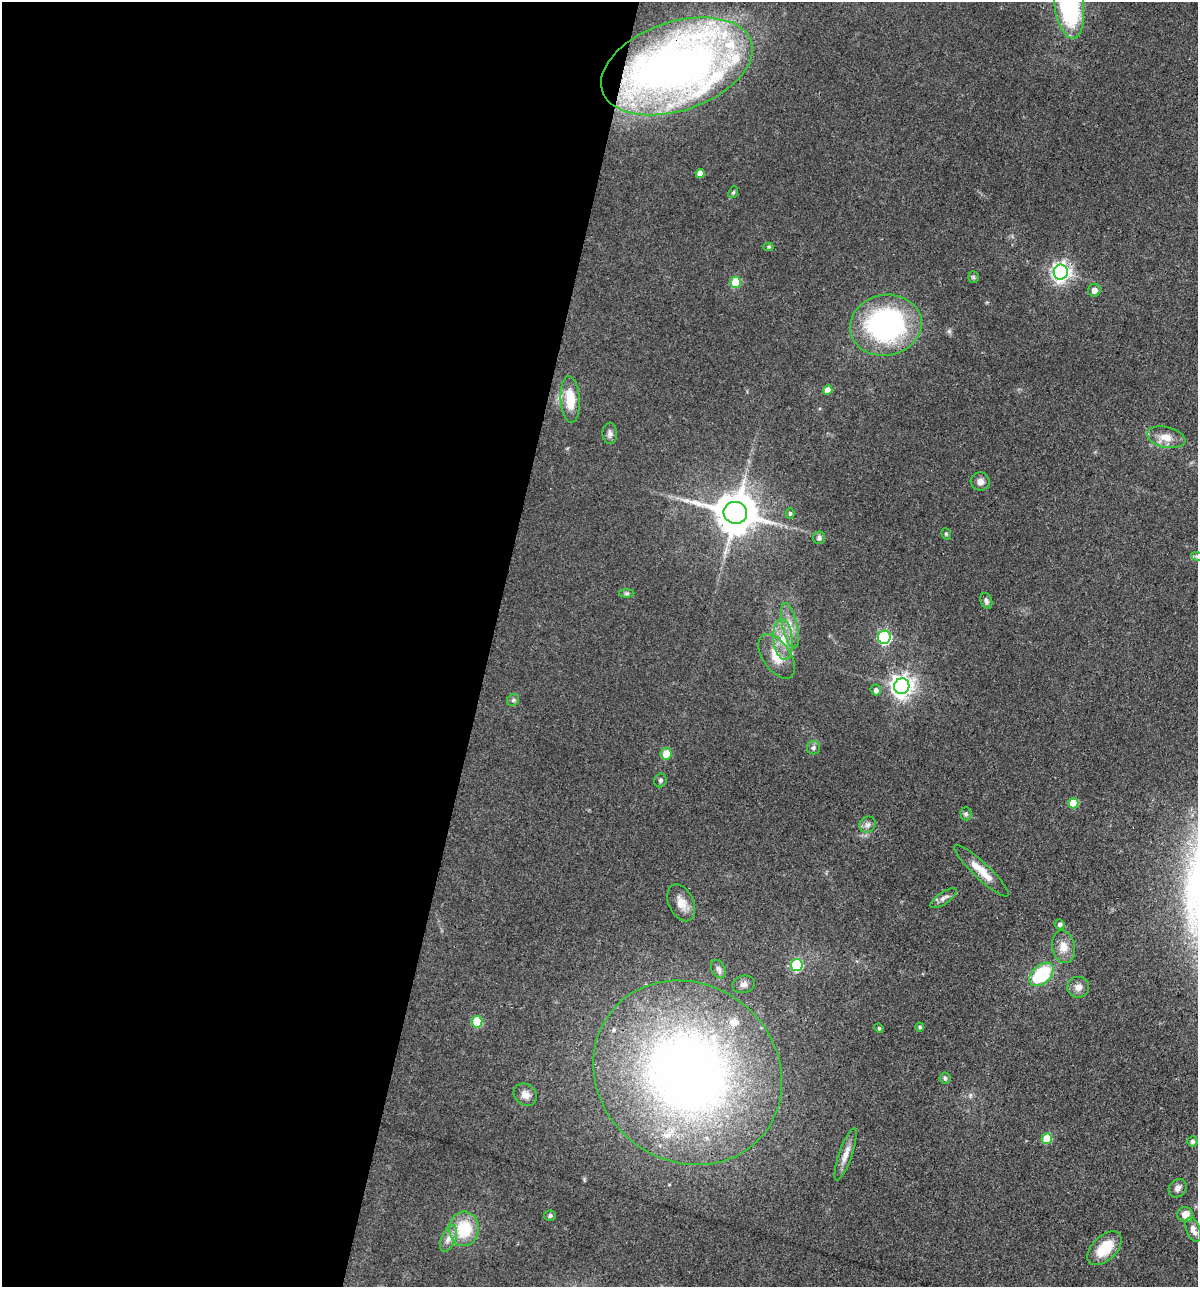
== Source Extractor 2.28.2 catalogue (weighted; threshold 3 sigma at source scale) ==
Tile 5 of 4 x 4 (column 1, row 2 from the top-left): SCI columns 127-1322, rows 2570-3854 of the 5159 x 5138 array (HDU 1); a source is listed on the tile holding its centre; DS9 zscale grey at full resolution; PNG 1200 x 1289 px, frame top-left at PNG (2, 2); each listed source drawn as its Kron ellipse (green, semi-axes under 4 px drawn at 4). Shown black and unused: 41% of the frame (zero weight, under 3 of 4 exposures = <1% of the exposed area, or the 3 px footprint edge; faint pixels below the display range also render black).
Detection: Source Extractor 2.28.2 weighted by HDU 2 'WHT'; one run over the whole footprint, this tile lists its part. Background 0.0814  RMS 0.0065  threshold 0.0291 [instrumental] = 3 sigma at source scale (4.5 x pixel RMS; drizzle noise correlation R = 1.50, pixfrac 1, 0.05/0.05 arcsec/px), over >= 5 px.
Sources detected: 65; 4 inside a brighter listed object's ellipse — not listed separately; the other 61 listed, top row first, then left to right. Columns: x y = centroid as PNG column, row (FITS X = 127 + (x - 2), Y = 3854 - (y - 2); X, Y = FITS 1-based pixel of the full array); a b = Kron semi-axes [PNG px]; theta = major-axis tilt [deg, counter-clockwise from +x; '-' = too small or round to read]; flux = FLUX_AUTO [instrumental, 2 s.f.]
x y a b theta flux
1069 4 35 14 -82 99
677 66 78 44 19 520
700 173 4 4 - 5
733 192 6 4 67 0.93
768 247 5 4 - 0.94
1061 272 7 7 - 280
973 277 6 5 - 0.99
736 282 5 5 - 22
1094 290 6 6 - 3.5
886 325 36 30 11 140
828 390 5 4 - 5
570 399 23 9 -87 15
610 433 11 7 -87 2.4
1166 437 19 10 -12 7.7
980 481 9 9 - 3.4
735 513 12 11 - 2200
790 513 5 4 - 1.3
946 534 6 4 -68 0.89
819 538 6 6 - 2.1
1197 556 6 4 -19 0.98
627 593 7 4 0 1.1
986 601 8 5 -72 1.7
790 626 23 7 -77 7.2
884 637 6 6 - 96
783 639 20 9 -85 10
777 656 25 14 -56 13
902 686 8 7 - 450
876 690 5 5 - 2.2
513 700 6 5 - 1.2
813 748 7 6 - 1.6
666 754 6 5 - 12
660 780 7 6 - 1.3
1073 803 5 5 - 14
966 814 6 5 - 1.2
867 825 8 7 - 2.6
981 871 36 8 -43 11
943 898 15 6 35 2.8
681 903 19 12 -65 7.7
1060 924 5 5 - 1.4
1063 947 16 11 -77 6.9
797 965 6 6 - 47
718 969 10 6 -62 2.3
1041 974 14 9 44 41
744 984 11 8 15 3.3
1078 987 11 10 - 3.9
477 1022 5 5 - 28
920 1027 4 4 - 0.72
879 1028 5 4 - 0.83
688 1073 98 88 -39 480
945 1078 5 5 - 1.1
525 1095 12 10 -38 4.6
1047 1139 5 5 - 20
1192 1141 5 5 - 1.5
846 1154 27 6 71 6
1178 1188 10 8 52 2.9
550 1215 6 5 - 1.2
1185 1215 8 7 - 6.3
464 1229 17 14 85 25
1193 1230 13 6 -69 4
448 1239 14 7 67 4.2
1105 1248 21 12 44 17
Overlapping masked pixels (flux is a lower limit): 1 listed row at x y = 677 66
Isophote crosses this tile's border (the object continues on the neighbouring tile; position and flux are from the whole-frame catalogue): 2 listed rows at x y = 1069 4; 1197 556